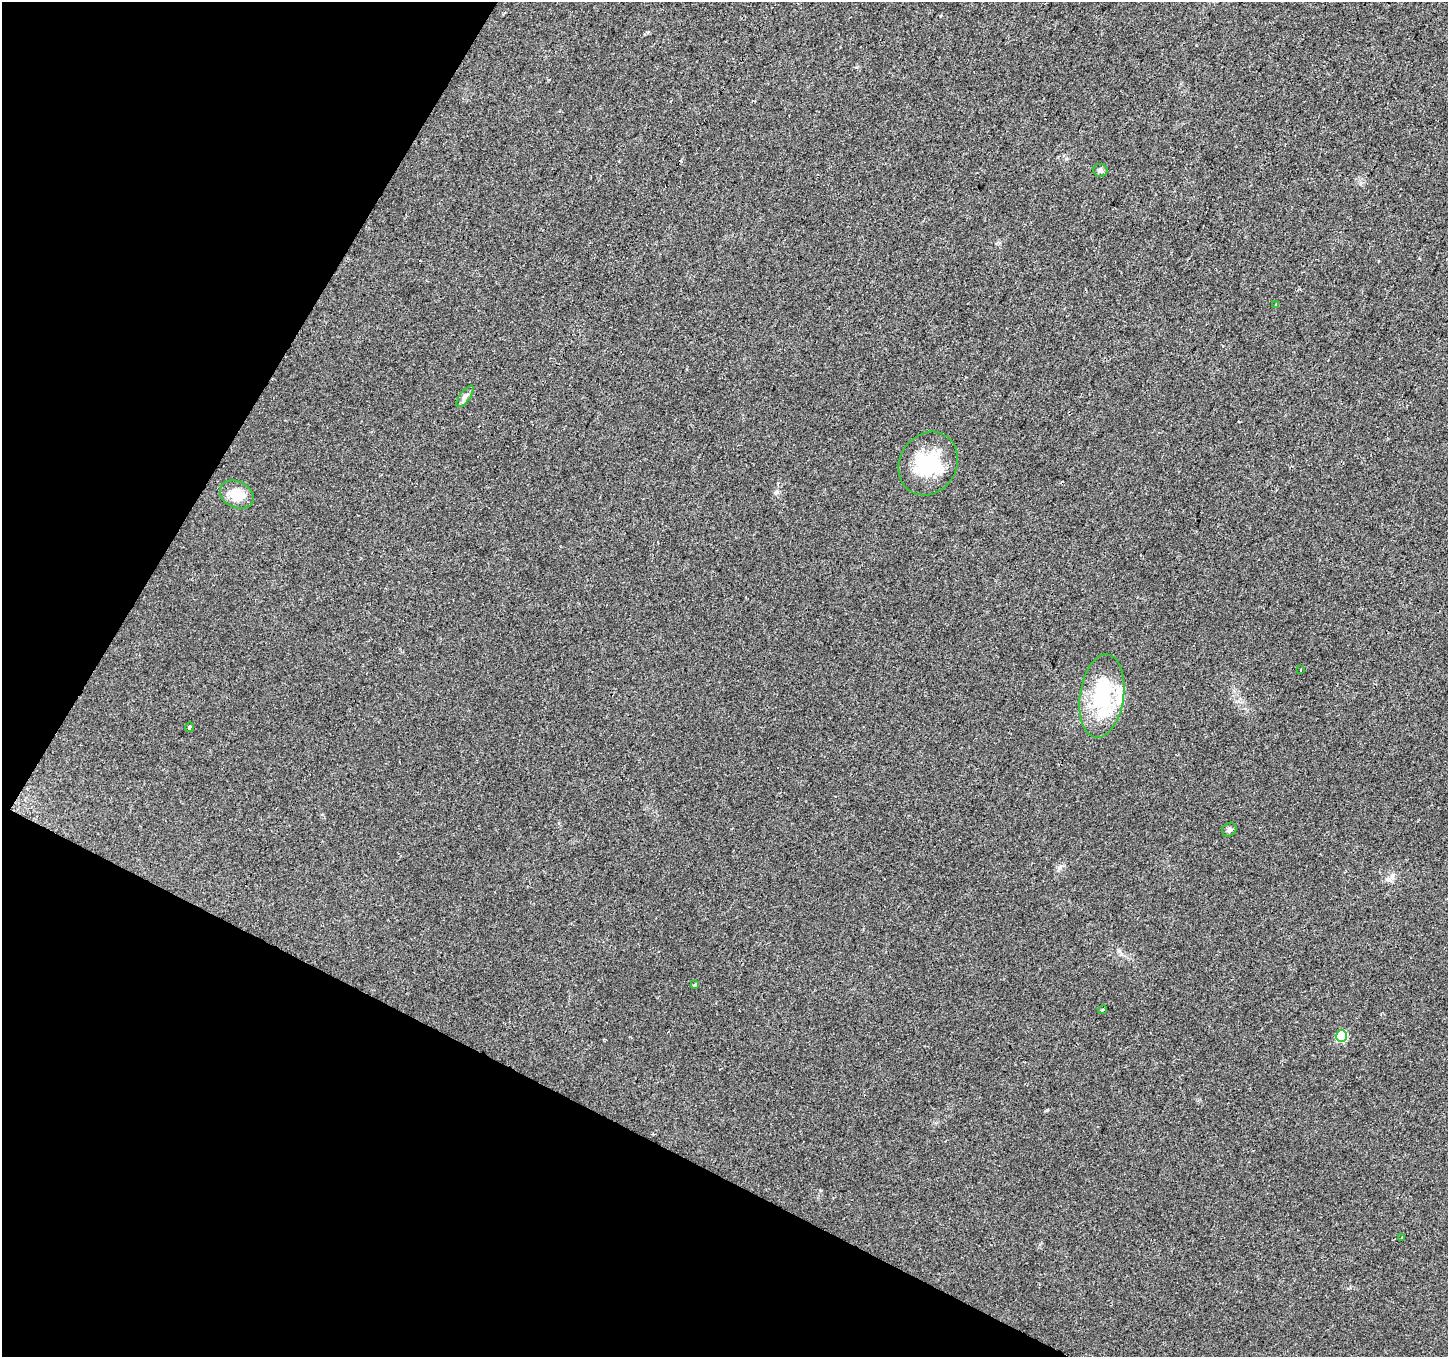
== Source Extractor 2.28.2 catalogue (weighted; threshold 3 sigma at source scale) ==
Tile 9 of 4 x 4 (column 1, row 3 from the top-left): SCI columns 1-1446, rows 1553-2907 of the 5788 x 5880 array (HDU 1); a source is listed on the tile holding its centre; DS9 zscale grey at full resolution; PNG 1450 x 1359 px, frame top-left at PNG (2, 2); each listed source drawn as its Kron ellipse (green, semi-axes under 4 px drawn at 4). Shown black and unused: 25% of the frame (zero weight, under 2 of 3 exposures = <1% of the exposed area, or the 3 px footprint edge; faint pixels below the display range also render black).
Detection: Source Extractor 2.28.2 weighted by HDU 2 'WHT'; one run over the whole footprint, this tile lists its part. Background 0.0297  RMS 0.0064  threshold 0.0286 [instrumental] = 3 sigma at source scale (4.5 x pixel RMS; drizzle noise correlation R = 1.50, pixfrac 1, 0.0396/0.0396 arcsec/px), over >= 5 px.
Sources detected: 16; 1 inside a brighter object's white glare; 1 cosmic-ray / hot-pixel residue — neither listed nor drawn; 1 inside a brighter listed object's ellipse — not listed separately; the other 13 listed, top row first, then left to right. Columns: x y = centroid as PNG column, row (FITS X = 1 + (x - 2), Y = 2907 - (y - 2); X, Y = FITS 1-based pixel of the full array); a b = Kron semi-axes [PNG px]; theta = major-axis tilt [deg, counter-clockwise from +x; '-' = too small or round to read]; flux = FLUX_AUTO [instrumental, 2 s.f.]
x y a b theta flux
1100 170 7 6 - 1.9
1276 305 3 3 - 1.6
465 396 12 5 55 2.2
928 464 33 28 60 34
237 495 17 13 -25 13
1300 669 3 2 - 0.77
1102 696 42 22 82 50
189 727 4 3 - 4.8
1229 830 7 6 - 1.4
695 985 4 3 - 1.2
1103 1010 4 3 - 1.6
1342 1036 6 5 - 26
1402 1238 3 2 - 0.81
Unlisted compact peaks at least as high as the median listed source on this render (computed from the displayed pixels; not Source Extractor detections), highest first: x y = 1047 1110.